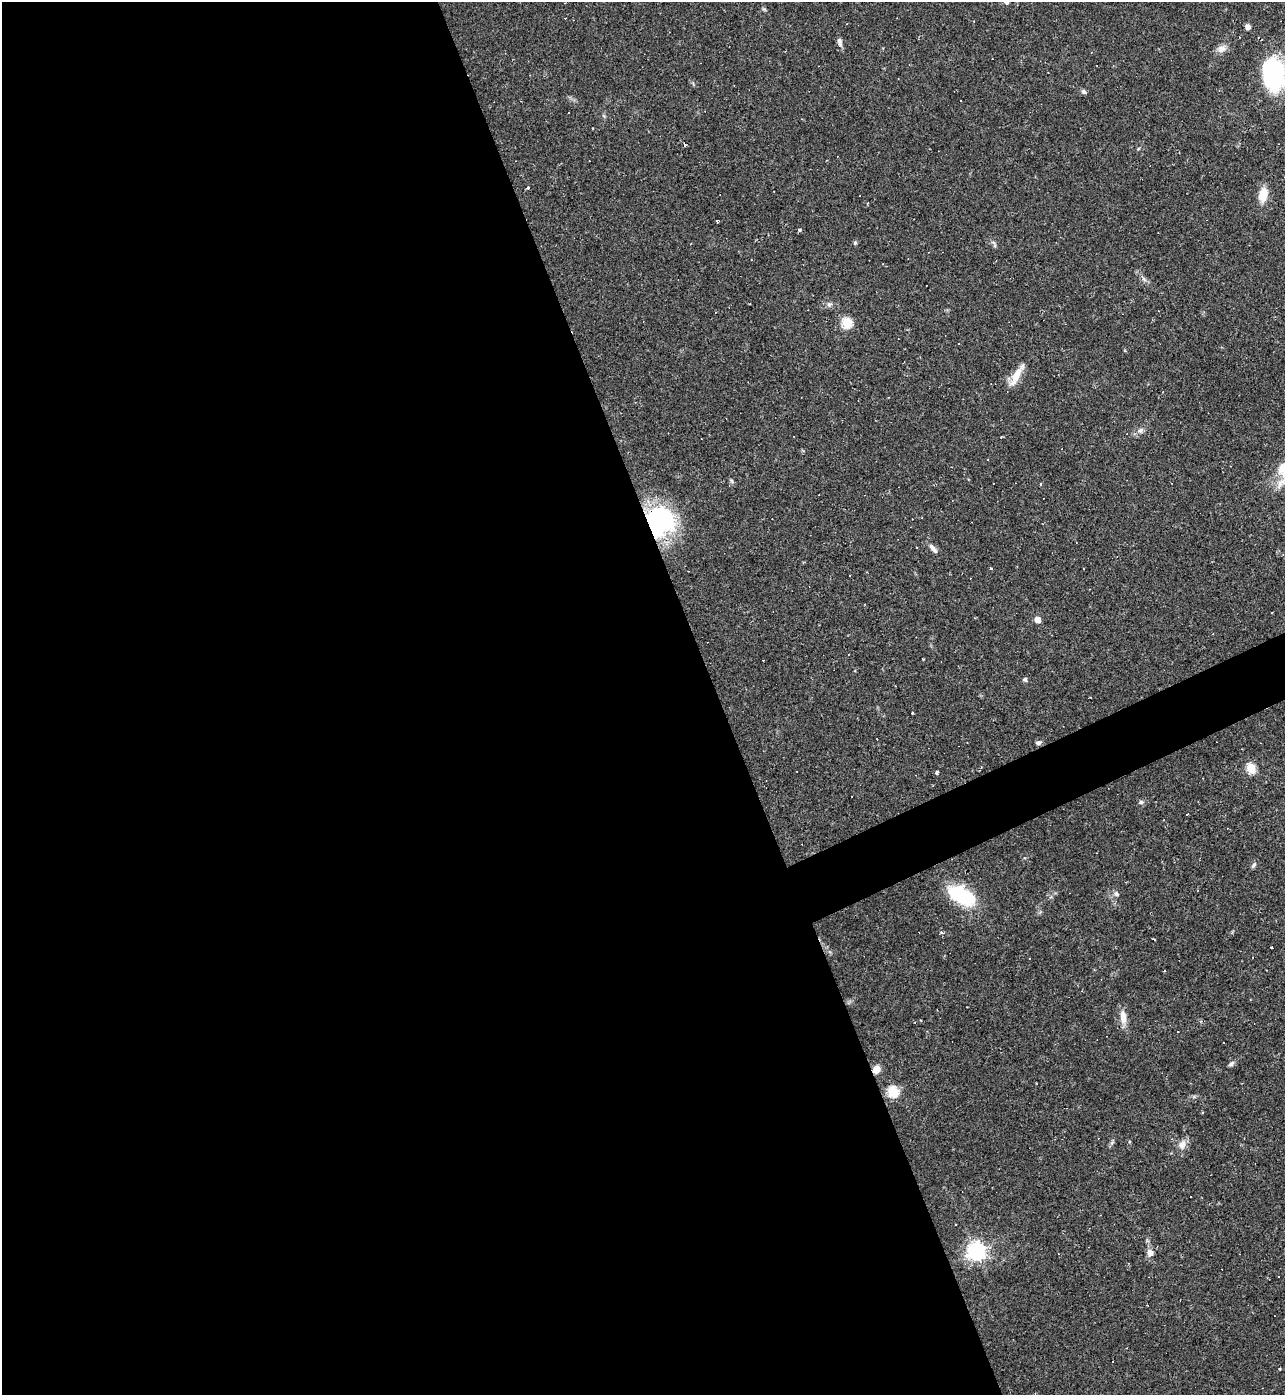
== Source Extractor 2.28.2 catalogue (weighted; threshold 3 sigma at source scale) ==
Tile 9 of 4 x 4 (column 1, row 3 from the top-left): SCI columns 150-1432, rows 1394-2786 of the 5561 x 5573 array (HDU 1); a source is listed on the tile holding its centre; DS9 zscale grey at full resolution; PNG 1287 x 1397 px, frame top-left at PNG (2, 2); no overlay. Shown black and unused: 58% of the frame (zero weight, under 2 of 3 exposures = <1% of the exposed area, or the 3 px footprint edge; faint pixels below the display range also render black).
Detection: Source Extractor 2.28.2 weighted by HDU 2 'WHT'; one run over the whole footprint, this tile lists its part. Background 0.0322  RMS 0.0048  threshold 0.0218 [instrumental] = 3 sigma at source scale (4.5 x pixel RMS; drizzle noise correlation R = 1.50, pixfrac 1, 0.05/0.05 arcsec/px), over >= 5 px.
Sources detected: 68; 22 cosmic-ray / hot-pixel residue — not listed; the other 46 listed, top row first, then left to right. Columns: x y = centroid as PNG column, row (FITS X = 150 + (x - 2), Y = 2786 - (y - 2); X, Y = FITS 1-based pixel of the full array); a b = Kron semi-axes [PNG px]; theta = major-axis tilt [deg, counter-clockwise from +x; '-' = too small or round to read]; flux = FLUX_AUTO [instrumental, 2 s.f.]
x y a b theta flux
1248 27 7 6 - 1.7
840 42 11 6 -79 1.8
1221 49 12 10 20 2.9
1274 75 34 22 -83 55
1083 91 7 5 -43 1
685 144 3 3 - 1.2
528 188 4 3 - 0.6
1263 194 16 9 79 7.9
716 221 3 3 - 1.5
800 229 3 3 - 3.3
855 243 6 4 69 0.71
829 304 7 6 - 1.3
847 323 5 5 - 35
1221 347 3 3 - 0.34
1016 376 23 8 66 7.1
1140 430 9 7 45 1.8
987 459 2 2 - 0.42
1282 467 24 12 65 8.6
731 481 7 4 -46 0.74
912 519 3 2 - 0.32
658 521 21 18 51 110
933 548 15 6 -49 2.1
991 568 3 3 - 1.1
1084 569 3 2 - 0.71
850 575 3 3 - 1.1
1037 619 5 4 - 6.6
1025 679 5 5 - 1.2
913 712 3 3 - 1.4
1038 742 7 5 13 1.3
1251 768 5 5 - 29
937 773 3 3 - 14
1141 802 6 5 - 1
1187 814 3 2 - 0.47
1254 865 8 5 59 1.1
1116 894 7 5 -59 1
962 896 28 15 -28 34
1155 939 3 2 - 0.67
1123 1017 18 9 -82 4.8
1231 1064 8 5 34 1.3
876 1069 9 8 - 3.8
893 1091 6 5 - 36
1182 1145 11 9 61 3.4
956 1224 2 2 - 0.36
976 1251 7 7 - 240
1150 1253 9 8 - 2.7
1279 1369 4 3 - 0.5
Overlapping masked pixels (flux is a lower limit): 2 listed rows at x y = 658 521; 876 1069
Isophote crosses this tile's border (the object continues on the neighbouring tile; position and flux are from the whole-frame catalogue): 2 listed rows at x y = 1274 75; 1282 467